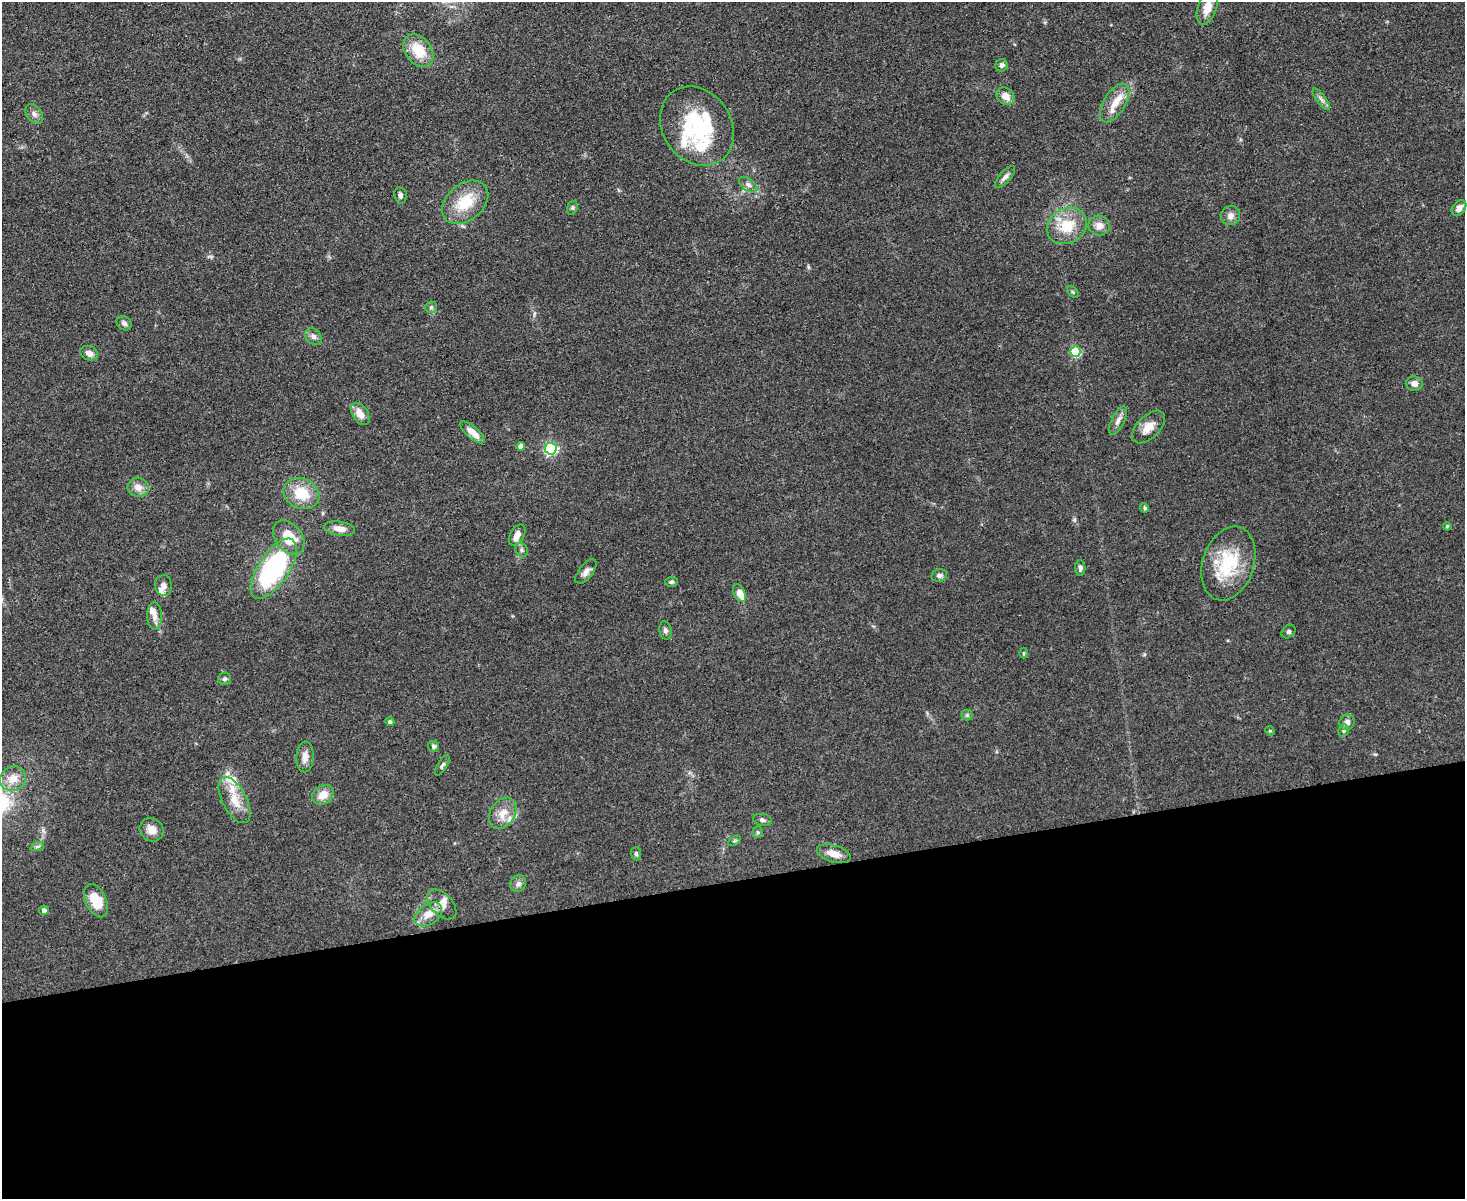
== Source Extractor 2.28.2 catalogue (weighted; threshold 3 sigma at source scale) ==
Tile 11 of 3 x 4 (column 2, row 4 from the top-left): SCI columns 1711-3173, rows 1-1197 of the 4769 x 4789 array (HDU 1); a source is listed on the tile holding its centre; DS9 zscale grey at full resolution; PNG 1467 x 1201 px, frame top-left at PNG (2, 2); each listed source drawn as its Kron ellipse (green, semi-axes under 4 px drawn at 4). Shown black and unused: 27% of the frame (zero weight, under 3 of 4 exposures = <1% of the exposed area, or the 3 px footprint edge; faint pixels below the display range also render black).
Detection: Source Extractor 2.28.2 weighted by HDU 2 'WHT'; one run over the whole footprint, this tile lists its part. Background 0.0657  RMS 0.0059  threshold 0.0265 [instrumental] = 3 sigma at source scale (4.5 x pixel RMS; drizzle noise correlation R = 1.50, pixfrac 1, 0.05/0.05 arcsec/px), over >= 5 px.
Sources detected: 84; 9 inside a brighter listed object's ellipse — not listed separately; the other 75 listed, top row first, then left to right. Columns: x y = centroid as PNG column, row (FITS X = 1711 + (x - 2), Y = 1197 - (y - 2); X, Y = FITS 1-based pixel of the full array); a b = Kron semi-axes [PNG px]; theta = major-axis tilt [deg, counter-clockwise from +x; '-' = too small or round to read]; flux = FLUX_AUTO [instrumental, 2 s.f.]
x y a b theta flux
1207 8 17 9 72 8.1
418 51 18 13 -52 16
1002 65 6 6 - 1.7
1005 96 10 8 -40 5.4
1321 99 13 4 -53 2.1
1115 103 22 10 58 8.8
34 114 11 7 -53 2.4
697 126 42 34 -56 52
1005 177 14 5 48 2.6
748 185 10 6 -37 2.2
400 195 8 6 -79 1.7
465 202 26 18 40 21
572 208 7 5 72 1
1459 208 9 6 52 3.5
1230 216 10 9 - 3.4
1099 225 11 10 - 4.5
1067 226 21 17 29 17
1073 292 7 4 -45 0.84
431 307 6 5 - 1.1
124 323 8 6 -35 2
313 336 9 7 -44 2.2
1075 352 5 5 - 40
89 353 9 7 -25 3.8
1414 384 8 7 - 3.3
360 414 12 7 -57 5.9
1118 421 15 6 64 3.1
1149 427 20 11 45 6.9
472 432 15 6 -40 5.9
521 446 4 4 - 4.5
551 449 6 6 - 85
138 487 10 9 - 4.8
301 494 18 15 -24 16
1145 508 5 4 - 0.97
1447 526 4 3 - 0.65
340 529 15 7 -9 5.3
517 535 11 7 60 5
289 538 19 13 -52 16
522 550 7 6 - 1.4
1228 563 38 25 71 34
1080 568 8 5 -85 1.8
274 569 34 15 57 94
586 571 14 7 52 2.9
939 575 8 6 12 1.9
672 582 6 5 - 1.1
163 585 10 8 -83 2.8
740 593 9 5 -64 8.2
155 616 13 7 -89 3.7
665 630 9 6 -78 1.9
1288 631 7 6 - 1.3
1024 653 5 3 - 0.68
224 679 6 6 - 1.6
967 715 5 5 - 0.99
390 722 4 4 - 1.2
1347 722 8 7 - 2.7
1270 731 5 4 - 0.65
1344 731 6 5 - 1.1
434 746 5 5 - 1.7
305 757 15 9 88 4.5
442 765 11 4 58 1.4
13 779 13 12 - 7.5
323 795 11 9 33 7.1
235 800 25 12 -62 11
503 813 17 12 57 7.8
762 820 9 6 -9 1.6
152 830 12 11 - 5.1
758 832 5 5 - 0.94
734 841 7 4 31 0.81
37 847 7 4 19 1.1
636 854 6 5 - 1
834 854 17 8 -16 6.2
518 884 9 7 46 2.3
96 901 18 10 -64 16
442 904 18 11 -46 5.6
44 910 5 4 - 2
428 914 15 10 36 6.9
Isophote crosses this tile's border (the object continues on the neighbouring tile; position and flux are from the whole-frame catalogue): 1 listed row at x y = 1207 8